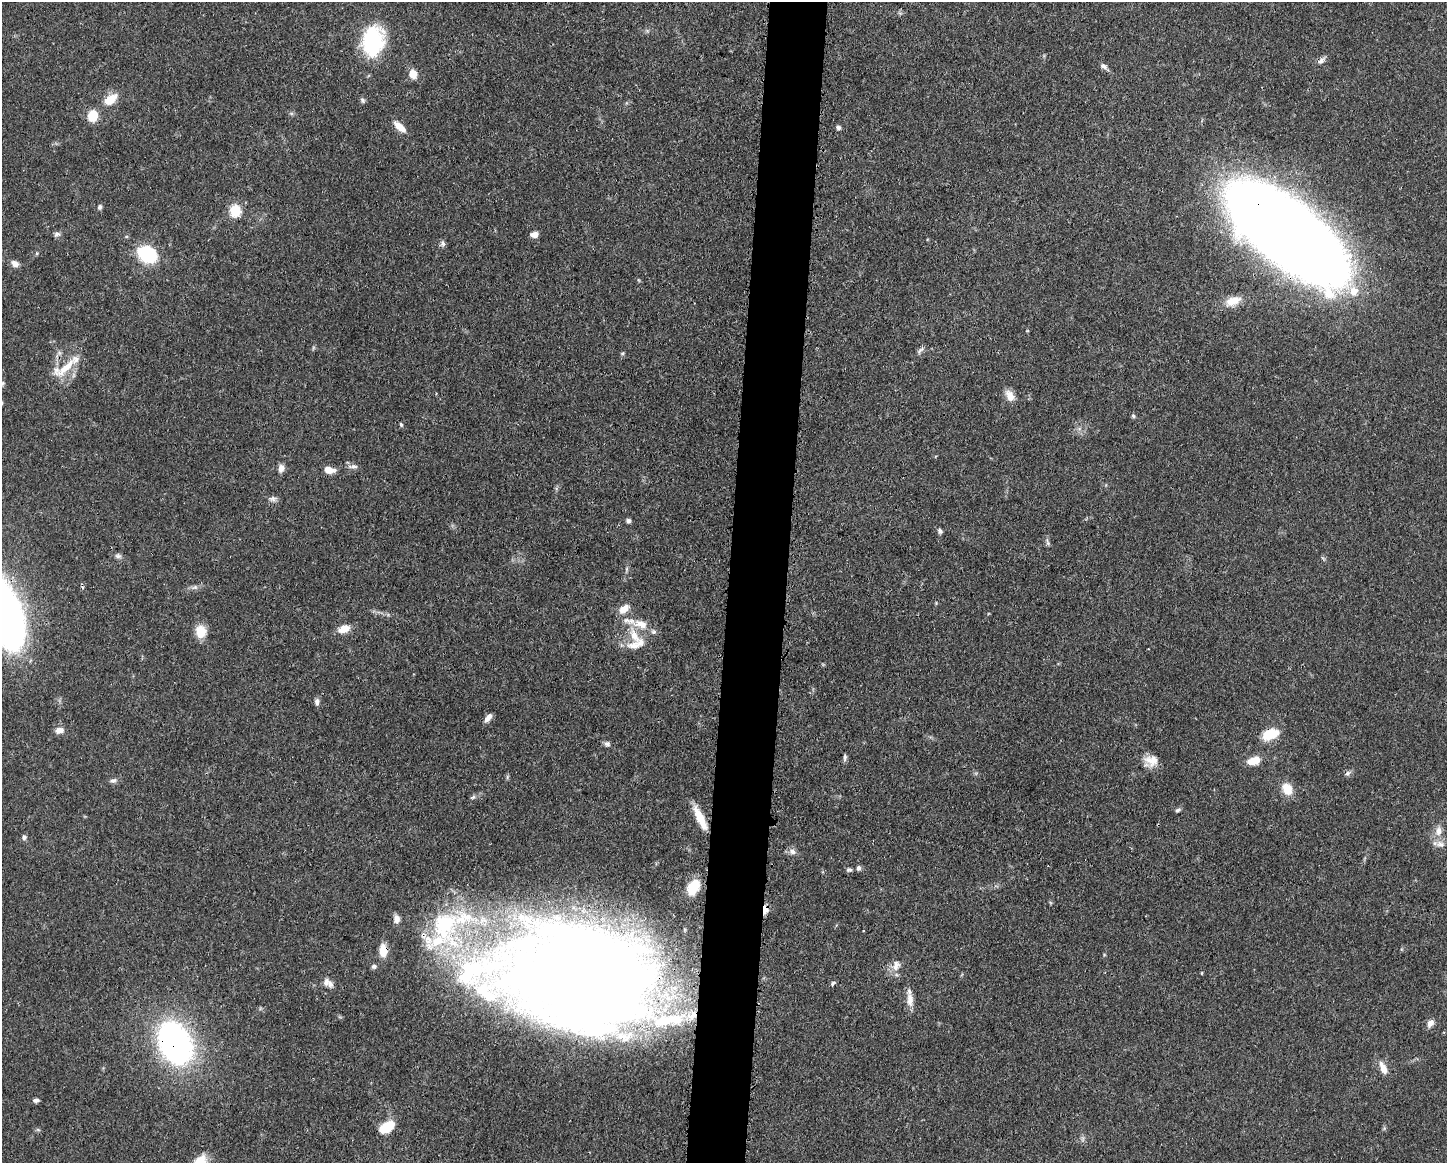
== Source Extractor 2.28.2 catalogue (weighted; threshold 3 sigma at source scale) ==
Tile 8 of 3 x 4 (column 2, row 3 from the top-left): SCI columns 1562-3006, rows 1162-2322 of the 4680 x 4646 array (HDU 1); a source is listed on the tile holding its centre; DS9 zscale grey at full resolution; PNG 1449 x 1165 px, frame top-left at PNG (2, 2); no overlay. Shown black and unused: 4% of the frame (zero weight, under 3 of 4 exposures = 1% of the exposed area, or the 3 px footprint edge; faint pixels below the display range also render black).
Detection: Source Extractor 2.28.2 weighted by HDU 2 'WHT'; one run over the whole footprint, this tile lists its part. Background 0.0549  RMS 0.0032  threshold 0.0146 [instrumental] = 3 sigma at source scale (4.5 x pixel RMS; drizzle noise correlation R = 1.50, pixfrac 1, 0.05/0.05 arcsec/px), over >= 5 px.
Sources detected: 91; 3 inside a brighter object's white glare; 1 cosmic-ray / hot-pixel residue — not listed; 8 inside a brighter listed object's ellipse — not listed separately; the other 79 listed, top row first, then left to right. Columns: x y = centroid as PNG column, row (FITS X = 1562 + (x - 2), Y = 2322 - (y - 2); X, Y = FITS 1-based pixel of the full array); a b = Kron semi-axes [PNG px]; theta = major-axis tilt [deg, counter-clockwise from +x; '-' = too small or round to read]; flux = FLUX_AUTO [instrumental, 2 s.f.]
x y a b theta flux
373 41 24 17 82 35
1321 60 11 6 40 1.3
1104 66 10 6 -31 1.1
413 74 9 8 - 3.6
110 99 16 9 35 5.5
362 100 7 5 -50 0.68
93 116 11 9 75 7
400 127 16 7 -42 3.7
838 127 6 5 - 0.82
100 207 6 5 - 0.72
235 211 6 6 - 20
1287 233 91 35 -39 1100
57 234 8 6 15 0.88
534 234 8 7 - 1.8
443 243 8 6 -84 0.92
147 254 12 8 -29 39
15 264 9 7 -32 1.8
1233 301 21 10 20 4.3
920 350 13 4 52 0.9
622 353 6 4 29 0.4
64 368 41 12 36 8.2
3 383 6 5 - 0.52
1010 396 13 8 -60 3.3
1133 416 6 5 - 0.55
401 424 6 4 -63 0.44
353 466 15 5 2 1.1
281 468 8 6 78 2
329 470 11 7 -11 3.2
272 499 10 6 -6 1.1
628 521 6 5 - 0.79
940 531 7 5 -54 0.82
1047 542 10 3 -75 0.68
118 556 9 6 -18 0.99
627 569 7 4 90 0.54
624 609 13 8 36 3.3
4 612 60 26 -69 250
641 624 22 12 -17 5.8
344 629 13 8 21 3.8
201 632 15 12 -83 4.9
634 636 28 11 -59 6.9
317 702 10 6 -87 1
488 718 11 5 53 1.9
59 730 10 7 12 2
1270 734 16 9 20 9.7
607 744 8 6 -17 0.91
845 758 9 5 80 0.78
1151 760 18 13 -12 4
1254 761 14 8 15 4.7
1348 773 9 6 39 0.91
113 780 9 6 17 0.98
1287 789 14 11 -63 5.2
473 797 7 4 44 0.58
1178 810 7 4 27 0.61
700 818 30 8 -64 6.6
1439 831 13 9 77 2.7
24 837 6 6 - 0.89
1440 844 13 8 -8 2
792 852 9 7 -20 1.4
858 868 6 5 - 0.83
849 870 8 5 -6 0.67
693 887 15 9 61 11
766 909 9 7 81 2.1
396 919 10 7 87 1.9
445 926 65 41 -75 48
864 930 3 2 - 0.33
383 950 11 7 -87 5.9
896 965 15 10 78 2.7
374 966 7 6 - 0.73
586 975 133 74 -13 690
833 983 7 4 50 0.57
330 984 10 8 -60 1.5
910 1000 20 9 -88 3
1430 1023 10 7 55 1.7
175 1043 32 22 -65 120
1383 1068 15 7 -64 3.4
36 1100 6 5 - 0.93
387 1127 17 9 32 8.4
38 1130 6 4 -19 0.44
200 1161 16 12 44 6.8
Overlapping masked pixels (flux is a lower limit): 9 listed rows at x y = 1287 233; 64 368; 4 612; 1270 734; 766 909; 445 926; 383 950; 586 975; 175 1043
Isophote crosses this tile's border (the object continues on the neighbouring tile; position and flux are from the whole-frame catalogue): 2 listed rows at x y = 4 612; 200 1161